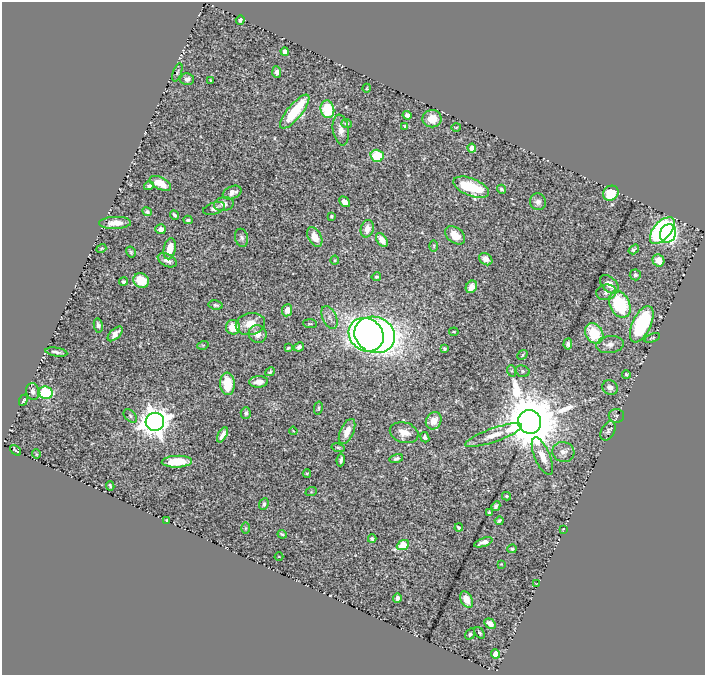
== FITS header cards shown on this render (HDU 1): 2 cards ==
NAXIS1  =                  703
NAXIS2  =                  673

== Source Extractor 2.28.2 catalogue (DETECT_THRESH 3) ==
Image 703 x 673 px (HDU 1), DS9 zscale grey, 1 PNG px = 1 image px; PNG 707 x 677 px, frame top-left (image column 1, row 673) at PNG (2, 2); each listed source drawn as its Kron ellipse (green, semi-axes under 4 px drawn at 4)
Background 0.656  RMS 0.015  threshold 0.0438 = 3 sigma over >= 5 px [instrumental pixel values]
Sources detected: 138; all 138 listed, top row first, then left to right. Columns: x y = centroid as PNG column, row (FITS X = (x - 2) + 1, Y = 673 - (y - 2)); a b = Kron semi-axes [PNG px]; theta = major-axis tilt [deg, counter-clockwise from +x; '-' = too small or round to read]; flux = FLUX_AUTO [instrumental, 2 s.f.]
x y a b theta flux
240 20 4 3 - 2
285 52 4 4 - 7.9
177 72 9 3 71 1.3
277 72 6 4 -86 3
187 79 6 6 - 4
210 80 3 2 - 0.62
367 88 4 3 - 0.83
327 109 9 6 -76 43
295 112 21 7 51 59
407 115 4 4 - 3.1
432 119 9 8 - 14
346 124 5 4 - 1.7
405 126 3 3 - 0.87
456 127 5 3 - 0.88
341 130 15 8 -81 7.6
472 148 4 4 - 11
377 156 6 6 - 35
160 183 11 6 -27 15
149 186 5 4 - 1.9
471 187 19 8 -22 49
501 189 5 3 - 1.8
232 193 10 6 25 5.6
611 193 8 7 - 25
345 202 6 4 -46 7
538 202 8 8 - 4.6
224 204 10 7 8 5.3
214 208 11 6 18 2.9
147 212 5 4 - 2.6
174 215 5 3 - 2
331 216 3 3 - 1.3
188 220 4 3 - 1.8
115 223 16 6 2 11
161 229 5 5 - 5.4
367 229 9 6 75 8.4
662 230 16 8 48 170
668 233 10 8 66 190
455 235 11 7 -40 14
315 237 10 6 -61 13
241 238 9 6 -76 2.9
382 240 8 5 -54 9.1
434 246 6 4 90 1.2
101 248 5 3 - 1.1
170 249 11 6 78 16
634 249 6 3 34 1.7
131 252 6 4 -59 1.9
486 259 7 5 -37 7.3
167 260 10 6 -26 6.4
335 260 4 4 - 1
658 260 6 5 - 11
635 275 5 5 - 2.2
376 277 5 4 - 1.6
141 281 8 7 - 22
124 282 4 3 - 2.2
609 284 11 7 -44 9
471 287 6 5 - 9
606 292 10 7 8 4.4
620 304 14 10 -65 73
216 305 7 4 -8 2.2
287 310 6 5 - 7.6
329 317 12 6 -64 5
250 324 15 11 13 14
310 324 7 3 -4 1
642 324 20 9 65 100
98 325 7 4 -79 2.7
233 327 7 7 - 17
454 332 5 3 - 0.97
594 333 11 8 -57 43
115 334 9 5 44 7.5
258 334 9 8 - 7.7
366 335 18 16 -35 380
375 335 21 18 -23 690
652 338 8 3 19 1.3
568 344 5 4 - 2.9
610 344 14 8 8 6.8
203 345 5 3 - 0.99
299 347 5 4 - 3.1
288 348 3 3 - 1.3
444 349 4 4 - 1.7
56 352 11 3 -10 3
522 355 5 4 - 1.3
512 371 6 4 -72 1.4
522 371 7 5 -17 2.1
270 372 5 3 - 1.7
626 374 4 4 - 1.3
259 382 9 6 3 7.4
227 384 11 7 -86 32
610 388 8 7 - 5.5
33 391 8 6 -79 4.8
46 393 7 6 - 66
23 400 6 4 65 3.1
318 408 6 4 78 1.5
246 413 6 5 - 2.5
130 416 8 5 -46 2.3
616 416 7 7 - 2.1
434 421 9 7 60 11
155 422 9 9 - 1500
529 422 12 11 - 8800
293 431 4 2 - 0.78
347 431 13 6 65 11
608 431 10 6 62 2.5
404 433 14 10 -16 11
222 435 8 4 61 5.3
494 435 30 7 19 14
425 437 5 4 - 3
338 448 7 4 -15 1.6
16 450 6 3 -40 1.8
563 452 11 10 - 6.6
36 454 5 3 - 0.79
542 456 20 7 -67 11
396 458 7 4 13 2.6
341 460 6 3 83 2.6
177 462 15 6 2 25
307 474 4 4 - 1.1
110 486 5 3 - 1.5
311 492 6 4 18 0.87
506 496 4 3 - 1.2
264 504 6 4 66 2.3
496 506 5 4 - 2.5
489 512 3 3 - 1.2
166 520 3 2 - 0.98
499 521 4 3 - 1.7
246 528 6 4 89 1.3
459 528 4 3 - 1.8
563 529 2 2 - 0.54
282 534 4 3 - 1.2
372 539 4 3 - 1.9
483 542 9 4 19 5.4
403 545 6 4 24 45
512 549 5 3 - 1.5
279 556 4 3 - 0.67
501 564 3 3 - 0.59
537 584 3 2 - 0.74
397 598 4 4 - 3.1
467 600 9 5 -61 11
490 624 6 4 -32 6.3
479 633 6 4 -53 1.4
470 634 6 4 54 1.9
496 654 4 4 - 16